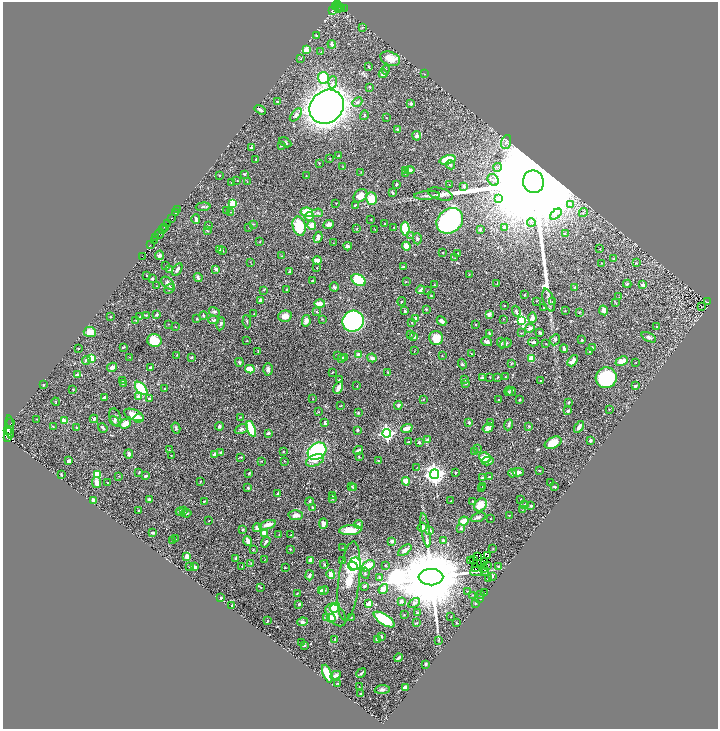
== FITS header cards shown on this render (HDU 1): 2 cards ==
NAXIS1  =                 1431
NAXIS2  =                 1454

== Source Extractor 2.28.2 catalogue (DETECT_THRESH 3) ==
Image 1431 x 1454 px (HDU 1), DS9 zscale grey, zoomed out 1/2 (1 PNG px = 2 x 2 image px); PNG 720 x 731 px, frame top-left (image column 2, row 1454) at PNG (3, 2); each listed source drawn as its Kron ellipse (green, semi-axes under 4 px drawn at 4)
Background 0.418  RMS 0.016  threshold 0.0485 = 3 sigma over >= 5 px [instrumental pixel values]
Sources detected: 565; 49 cannot appear on this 1/2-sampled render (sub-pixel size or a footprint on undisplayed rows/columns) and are neither listed nor drawn; of the other 516, the 500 brightest by FLUX_AUTO listed and drawn (16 fainter detections omitted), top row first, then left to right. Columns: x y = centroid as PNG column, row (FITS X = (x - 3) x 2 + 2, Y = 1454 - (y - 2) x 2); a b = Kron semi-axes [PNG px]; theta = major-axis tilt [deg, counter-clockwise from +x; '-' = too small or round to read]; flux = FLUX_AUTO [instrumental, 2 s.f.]
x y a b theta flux
337 4 4 2 - 110
336 7 3 2 - 34
338 7 2 1 - 54
340 8 2 1 - 27
339 9 2 1 - 10
344 9 2 1 - 12
332 10 3 2 - 100
362 27 3 2 - 1.5
316 36 3 2 - 2.9
332 44 4 3 - 9
306 50 3 3 - 44
321 52 4 2 - 1.9
301 59 2 2 - 1.2
390 59 10 6 -22 43
368 66 3 2 - 3.6
386 70 5 3 - 3.7
383 74 4 3 - 11
425 74 3 2 - 1.4
323 78 6 5 - 95
333 82 6 4 86 7.7
369 87 4 2 - 2.7
277 101 3 2 - 2.7
357 102 6 4 42 6.4
411 103 3 3 - 7.1
327 107 18 16 44 2800
260 110 6 3 -32 9.6
296 115 8 4 49 14
364 115 5 3 - 2.9
387 118 2 2 - 1.2
397 129 2 2 - 6.7
417 136 4 4 - 13
285 142 6 3 -32 4.5
506 142 7 5 71 9.9
282 146 4 2 - 2.1
251 147 2 2 - 5.5
338 155 2 2 - 1.3
330 158 2 2 - 1.4
256 159 2 2 - 3.4
447 160 8 4 14 95
319 163 2 2 - 1.8
451 165 5 3 - 4
343 167 4 2 - 1.8
497 167 4 3 - 5.2
410 170 5 3 - 11
406 171 3 2 - 2.4
361 172 3 3 - 1.5
405 173 2 2 - 1.7
244 174 4 3 - 3
219 175 2 2 - 1.9
306 176 2 2 - 1.2
493 180 6 5 - 10
237 181 3 2 - 1.4
247 182 2 2 - 0.92
533 182 11 10 - 250000
231 183 3 2 - 1.2
396 184 3 2 - 4.2
450 185 3 2 - 1.2
464 186 2 2 - 22
392 193 3 2 - 3.7
440 194 13 6 -15 11
427 195 13 3 4 11
360 196 7 5 40 31
371 198 6 5 - 60
498 198 4 2 - 3.2
336 203 2 1 - 1.3
233 204 3 3 - 120
355 205 4 2 - 3.2
570 205 4 2 - 3.2
203 207 7 2 2 2.8
178 209 3 1 - 23
226 211 3 2 - 1.8
176 212 2 1 - 40
231 212 3 2 - 1.6
307 212 6 4 -11 94
583 212 4 3 - 3.6
318 213 5 4 - 6.1
556 214 7 2 40 6.4
309 216 4 4 - 18
171 219 2 2 - 49
196 219 4 3 - 7.9
371 219 3 2 - 1.2
450 221 14 11 40 680
531 222 4 2 - 3.2
167 224 2 1 - 61
254 224 4 2 - 2.1
385 224 3 2 - 3.2
312 225 4 4 - 31
328 225 5 3 - 14
209 226 3 2 - 1.5
299 226 10 6 -77 120
165 227 3 2 - 180
249 227 2 1 - 1.1
505 227 4 3 - 14
394 228 2 2 - 1.6
163 229 2 2 - 48
357 229 3 2 - 1.3
375 229 2 2 - 1
405 229 7 4 -87 110
480 229 4 3 - 6.8
207 230 4 2 - 2.7
159 233 5 2 - 83
565 234 4 3 - 2.6
411 235 4 3 - 2.7
318 237 5 3 - 16
156 238 2 1 - 38
417 239 6 4 -90 5.4
154 240 3 2 - 40
259 242 3 2 - 1.8
333 243 2 2 - 0.97
150 245 2 1 - 4.3
348 246 4 3 - 5.4
406 246 4 3 - 33
220 249 3 3 - 3.5
600 249 2 2 - 1.4
223 250 3 2 - 1.9
443 252 2 1 - 1.3
458 253 3 2 - 2.5
160 255 5 4 - 6
142 256 3 1 - 22
282 256 3 2 - 2
455 258 3 2 - 1.3
614 259 3 2 - 1.7
317 260 4 3 - 18
250 262 3 2 - 1
601 263 3 2 - 1.1
637 263 3 3 - 1.7
166 266 2 2 - 1.3
403 267 3 3 - 4.6
317 268 2 2 - 1.6
177 269 7 3 58 8.9
216 269 4 3 - 7.9
170 270 4 3 - 5.2
289 272 4 3 - 2.6
469 274 3 2 - 1.7
147 275 2 2 - 2
152 278 2 2 - 4.6
198 278 4 3 - 7.4
358 280 7 5 -31 200
313 281 3 2 - 3.3
406 282 3 2 - 1.5
168 283 7 5 -45 13
434 284 2 2 - 1.4
497 284 3 2 - 1
627 284 4 3 - 4.6
643 285 4 3 - 9.9
157 286 2 2 - 1.1
334 287 4 4 - 4.8
575 288 3 3 - 2.9
169 289 5 3 - 7.1
263 290 3 2 - 1.6
287 290 3 2 - 6.4
421 290 4 3 - 12
427 291 2 1 - 1.1
524 295 2 2 - 2.4
431 296 3 2 - 2.7
619 297 2 1 - 0.99
260 300 3 3 - 8.8
549 300 12 5 -72 12
402 301 4 2 - 2.4
536 301 3 2 - 1.3
553 302 3 2 - 1.8
707 302 2 1 - 5.3
616 303 3 2 - 1.8
320 304 5 3 - 30
504 306 2 2 - 2.6
701 307 2 1 - 1.5
543 308 2 1 - 1.5
426 309 3 2 - 3
604 310 5 4 - 17
405 311 3 2 - 2.8
516 311 5 4 - 6.2
565 311 2 2 - 1.5
214 312 6 4 -29 5.9
317 312 4 3 - 2.6
579 312 2 2 - 1.7
157 314 4 3 - 6
254 314 4 2 - 2.1
489 314 3 3 - 15
146 315 3 2 - 1.9
203 316 4 3 - 3
285 316 7 5 15 25
110 317 2 2 - 2.7
140 317 4 2 - 2.1
532 318 5 3 - 17
197 319 3 2 - 2.2
322 319 2 2 - 1.3
416 319 4 3 - 11
503 319 2 1 - 0.91
136 320 3 2 - 1.1
214 320 5 3 - 5.5
522 320 4 4 - 360
306 321 6 3 78 20
353 321 11 10 - 690
442 321 5 3 - 15
247 322 7 2 -83 3
411 322 3 2 - 1.5
168 324 2 2 - 1.1
220 324 7 4 80 5.4
475 324 2 2 - 1.4
175 327 3 1 - 1
657 327 2 2 - 2.8
530 328 5 3 - 11
90 332 6 5 - 29
521 333 3 2 - 1.8
540 333 3 2 - 4.7
410 334 2 2 - 1.4
489 334 4 3 - 4.1
414 337 2 2 - 21
649 337 8 4 -26 8.6
436 338 7 7 - 44
555 340 6 5 - 6.2
582 340 3 2 - 3.3
154 341 7 6 - 64
246 341 3 2 - 1.3
487 342 5 3 - 12
533 342 5 3 - 6.6
501 343 5 4 - 4.6
506 343 6 4 20 5.1
546 344 2 1 - 1.7
123 347 4 2 - 2.5
78 348 2 2 - 1.9
593 348 3 3 - 2.1
564 349 4 2 - 8.4
258 351 3 1 - 1.8
414 351 3 2 - 1
590 351 3 2 - 3
471 353 4 2 - 1.6
177 355 3 2 - 1.4
338 355 3 3 - 3.1
359 355 3 3 - 32
442 356 2 2 - 1.3
130 357 2 2 - 0.98
192 357 4 2 - 3.5
345 357 4 3 - 11
91 358 4 3 - 120
372 358 4 4 - 7.7
342 359 3 2 - 9.6
532 359 4 3 - 46
86 360 4 4 - 8.6
573 361 6 4 49 17
622 361 6 3 24 30
239 362 4 3 - 5.1
636 362 2 2 - 1.3
462 364 5 3 - 3.3
511 364 4 2 - 2.1
112 367 5 3 - 14
150 368 4 3 - 5.8
250 369 4 3 - 47
268 369 6 4 -89 9.2
332 372 2 2 - 1.6
388 372 3 2 - 1.9
77 375 4 3 - 12
490 377 2 2 - 1.2
498 377 3 2 - 2
505 377 2 2 - 1.4
482 378 3 3 - 4.3
606 378 10 10 - 250
465 379 3 3 - 2.7
123 380 3 2 - 2.4
340 380 3 3 - 3.3
540 380 2 1 - 1.2
123 383 3 2 - 2.1
465 383 3 3 - 5.2
43 385 2 2 - 2.8
357 386 2 1 - 1.7
635 386 4 3 - 3.7
141 388 8 4 -47 120
165 388 2 2 - 2.9
338 388 6 3 60 21
73 389 2 2 - 2.3
509 391 4 3 - 3.1
511 392 4 3 - 4.7
105 397 4 3 - 8.1
138 397 2 2 - 28
149 399 3 3 - 8.7
313 399 3 2 - 1.4
423 399 3 2 - 2.8
499 400 2 2 - 8.5
520 400 2 2 - 3.9
56 402 4 2 - 2
569 402 3 2 - 3.8
398 405 4 3 - 6.9
340 406 3 2 - 1.5
609 409 3 2 - 1
568 411 3 3 - 4.4
318 412 3 3 - 2
358 413 3 3 - 3
134 415 10 5 -21 37
115 417 9 5 -72 10
241 417 4 2 - 2
139 418 5 4 - 14
36 419 2 2 - 1.1
94 419 4 3 - 5.9
64 421 3 3 - 36
114 421 5 4 - 5.2
469 422 3 3 - 5.9
490 422 3 2 - 1.4
11 423 2 1 - 55
125 423 6 4 34 32
325 423 3 2 - 4.4
509 425 5 3 - 4.8
53 426 3 2 - 1.4
219 426 4 4 - 4.4
529 426 4 3 - 2.7
10 427 11 4 -85 120
579 427 6 3 54 15
77 428 3 2 - 3.2
103 428 5 2 - 5.8
176 428 5 3 - 4.9
407 428 6 3 22 21
488 428 5 4 - 11
241 429 7 4 27 8.5
251 429 8 3 -69 120
357 430 2 2 - 10
7 431 4 2 - 140
9 432 2 1 - 220
268 433 4 3 - 6.4
387 433 4 4 - 710
8 438 2 2 - 160
427 440 3 2 - 19
590 440 3 3 - 7.7
409 442 3 3 - 2.2
419 442 3 3 - 5.2
553 443 9 5 27 52
477 449 2 2 - 1.1
169 450 3 2 - 1.2
358 450 5 2 - 11
283 451 3 2 - 1.7
317 451 10 8 37 300
220 452 2 2 - 3.7
474 452 2 1 - 0.9
129 454 4 3 - 7.7
215 454 3 3 - 8.4
171 456 3 2 - 1.2
241 457 3 2 - 2.6
359 457 3 3 - 2.8
485 458 6 5 - 44
315 460 9 5 23 20
69 461 4 2 - 11
261 461 3 2 - 1.9
285 461 2 1 - 1
379 461 3 2 - 1.8
488 461 6 3 16 15
417 467 3 2 - 1.1
539 470 3 2 - 2.1
139 472 3 2 - 1.7
455 472 3 2 - 2.4
518 472 6 4 -3 16
249 473 3 2 - 2.1
512 473 4 4 - 6.8
61 474 2 2 - 2.1
97 474 4 4 - 71
434 474 5 4 - 1800
119 476 3 1 - 1.1
146 476 3 2 - 5
489 477 4 3 - 2.5
482 478 2 2 - 7.7
200 481 3 2 - 1.6
406 481 4 4 - 36
97 483 5 4 - 21
108 483 2 2 - 1.4
551 483 2 2 - 2.6
352 486 3 2 - 2.4
354 487 3 3 - 6.5
482 487 3 2 - 2.2
555 487 3 2 - 2.5
248 488 2 2 - 3.8
482 489 3 2 - 2.2
278 493 3 2 - 4.2
333 496 2 2 - 1.2
332 499 2 2 - 1.4
521 499 2 2 - 1.2
94 500 4 3 - 13
149 500 3 3 - 5.5
204 501 3 2 - 2.1
451 501 2 1 - 1.1
472 501 2 2 - 1.3
309 502 4 3 - 4.7
480 505 7 5 47 44
525 505 2 2 - 2.8
531 506 2 2 - 6.8
312 507 2 2 - 2.7
184 510 3 3 - 2.1
522 510 2 2 - 0.91
139 511 3 2 - 2.7
180 512 4 3 - 13
186 513 5 3 - 5
296 515 7 5 2 14
509 515 2 2 - 1.4
478 517 8 3 19 7.9
491 519 2 1 - 0.95
209 521 3 2 - 1.4
464 521 5 3 - 43
323 523 5 4 - 18
358 524 4 4 - 6.8
268 525 8 4 17 19
422 527 5 4 - 8.5
257 528 4 4 - 16
461 528 2 2 - 15
242 530 3 3 - 3.6
350 530 11 5 4 54
425 530 17 3 -80 15
429 530 3 2 - 15
153 533 4 2 - 5.9
264 533 4 3 - 27
279 535 2 2 - 0.92
291 535 2 2 - 1.2
175 539 2 2 - 1.1
173 540 2 1 - 1
248 541 5 3 - 23
392 541 4 3 - 9.6
443 541 2 2 - 10
266 542 6 3 57 6.9
343 548 3 2 - 1.1
493 548 2 2 - 1.3
290 549 2 2 - 2.8
253 550 3 2 - 1.8
405 550 8 4 37 9.2
478 556 2 1 - 1.1
487 556 2 1 - 2.1
187 557 4 3 - 30
236 558 2 2 - 15
265 559 3 2 - 1
311 560 4 3 - 18
471 560 2 1 - 0.95
474 560 2 1 - 1
343 561 3 3 - 4.8
485 561 2 1 - 1.6
251 563 3 3 - 2.1
481 563 2 1 - 1.1
324 564 4 3 - 3
355 564 6 6 - 180
385 565 2 2 - 1.9
488 565 2 1 - 6.4
189 566 2 2 - 2.2
242 566 3 2 - 1.4
353 566 5 3 - 110
368 566 7 4 35 53
195 567 3 3 - 11
285 567 2 2 - 1.6
499 567 4 3 - 7.3
475 568 3 1 - 1.3
483 568 3 2 - 1.3
476 571 6 2 6 1.7
485 571 3 2 - 3
365 573 5 3 - 4.6
331 574 4 3 - 21
309 575 5 3 - 6.6
492 576 4 3 - 6.4
379 577 3 3 - 4.9
431 577 12 8 2 56000
488 579 3 2 - 6.3
349 581 40 10 83 100
364 586 4 3 - 4.2
260 587 4 3 - 2.6
383 589 5 4 - 20
321 591 4 4 - 12
324 591 5 3 - 4.5
468 591 2 2 - 1.2
484 593 2 1 - 1.2
297 594 3 3 - 2.1
480 594 4 2 - 2
473 595 2 1 - 1
221 598 3 3 - 3.1
480 599 3 2 - 1.1
401 601 3 3 - 7.8
414 603 6 4 32 10
475 603 3 2 - 2
299 604 3 2 - 6.6
369 604 3 3 - 30
232 605 2 2 - 2.2
335 608 5 4 - 66
417 613 4 3 - 4.2
404 614 2 2 - 1.1
336 615 13 8 -50 20
351 617 2 2 - 1.3
451 617 2 2 - 1.2
327 618 3 3 - 13
331 618 4 4 - 35
267 620 4 2 - 2.5
384 620 12 5 -33 130
302 622 5 4 - 8.7
417 623 3 2 - 2.5
457 623 3 2 - 1.7
381 636 3 3 - 4.5
335 639 3 2 - 1.8
377 639 3 3 - 7.2
439 640 4 2 - 2.6
301 642 3 2 - 1.3
304 645 2 2 - 7.6
399 658 4 2 - 6.9
426 664 3 2 - 6.2
361 673 5 2 - 4.2
327 674 9 4 -68 69
336 675 5 4 - 7.9
337 683 3 1 - 1.5
359 686 2 1 - 1
405 687 3 3 - 9.6
382 690 7 4 4 8.4
360 694 3 2 - 2.8
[16 fainter detections neither listed nor drawn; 49 sub-pixel or undisplayed-footprint detections neither listed nor drawn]